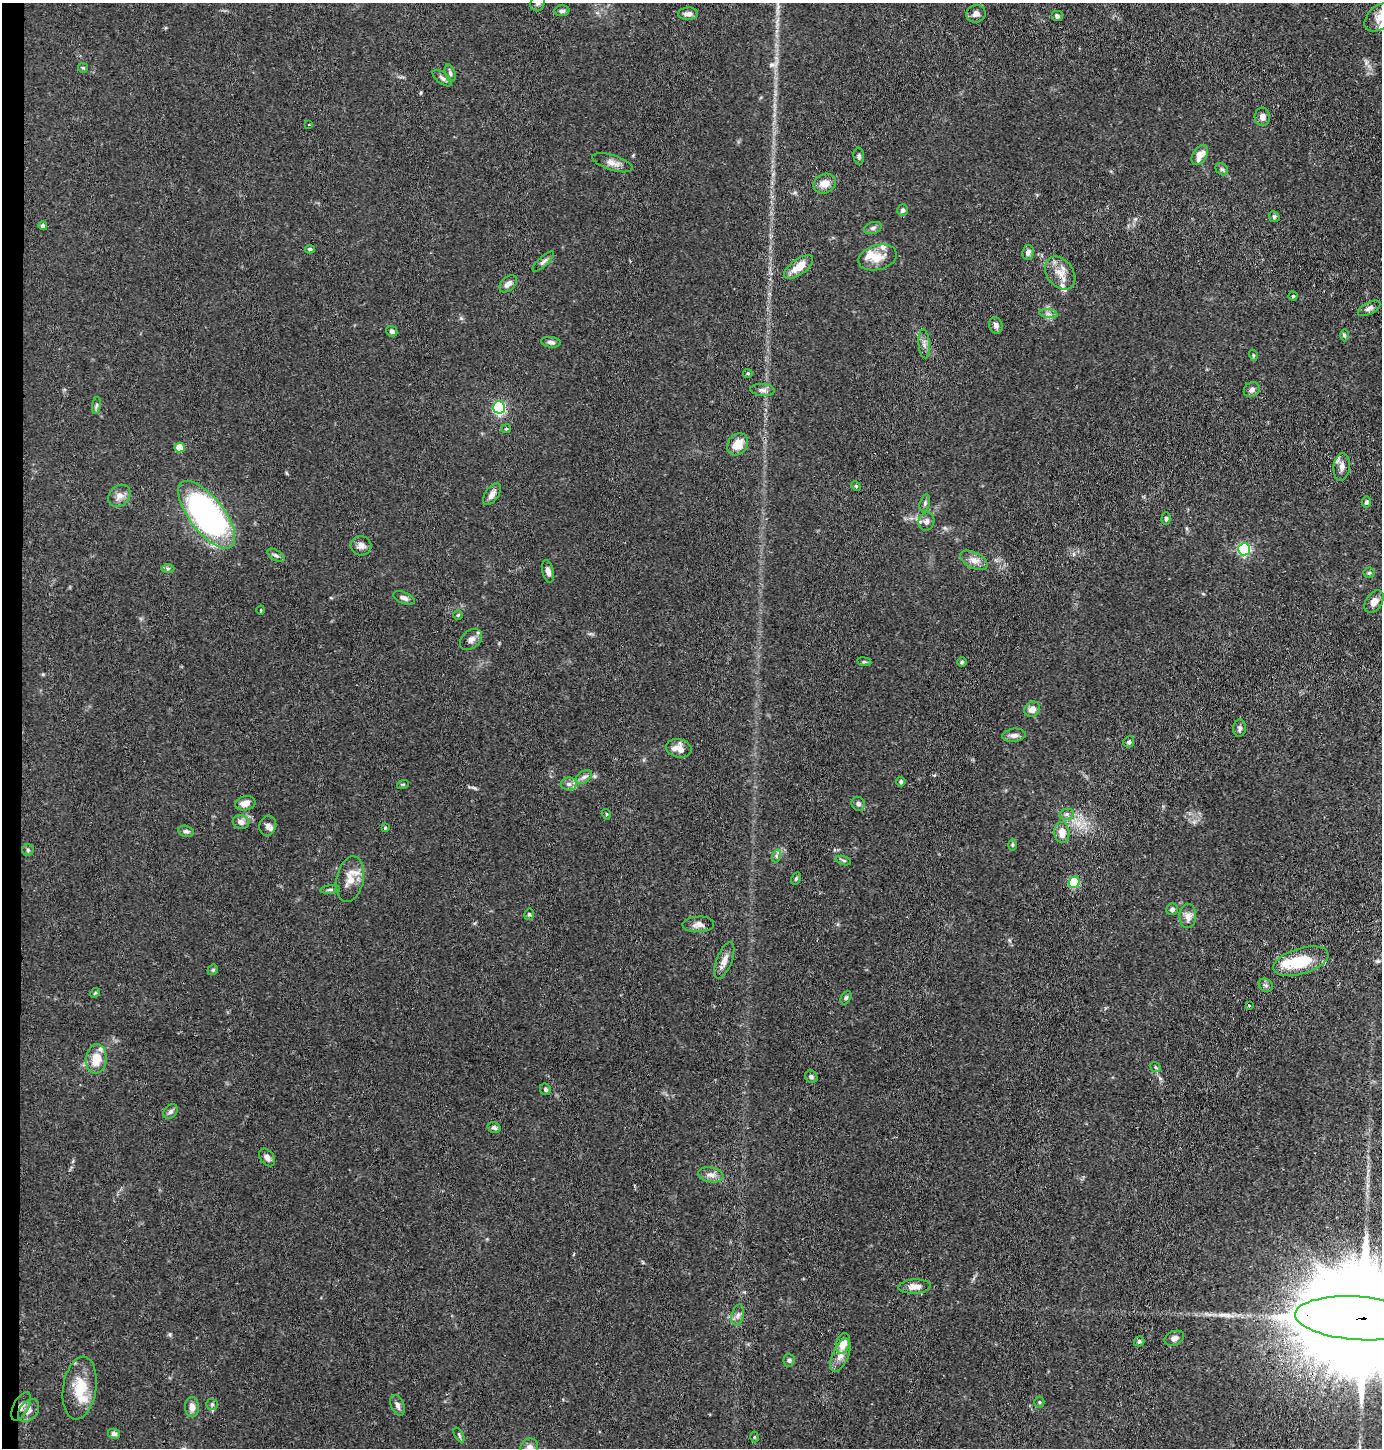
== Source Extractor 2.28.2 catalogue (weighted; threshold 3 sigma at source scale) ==
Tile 4 of 3 x 3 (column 1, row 2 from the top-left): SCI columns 107-1486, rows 1448-2893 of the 4365 x 4342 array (HDU 1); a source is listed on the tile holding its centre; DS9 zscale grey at full resolution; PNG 1384 x 1450 px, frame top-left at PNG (2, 3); each listed source drawn as its Kron ellipse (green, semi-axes under 4 px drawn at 4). Shown black and unused: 1% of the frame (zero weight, under 3 of 4 exposures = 1% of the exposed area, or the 3 px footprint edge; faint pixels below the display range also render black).
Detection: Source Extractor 2.28.2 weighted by HDU 2 'WHT'; one run over the whole footprint, this tile lists its part. Background 0.0703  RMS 0.0042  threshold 0.0187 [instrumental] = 3 sigma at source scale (4.5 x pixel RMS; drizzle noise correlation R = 1.50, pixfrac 1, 0.05/0.05 arcsec/px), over >= 5 px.
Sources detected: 138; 7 inside a brighter listed object's ellipse — not listed separately; the other 131 listed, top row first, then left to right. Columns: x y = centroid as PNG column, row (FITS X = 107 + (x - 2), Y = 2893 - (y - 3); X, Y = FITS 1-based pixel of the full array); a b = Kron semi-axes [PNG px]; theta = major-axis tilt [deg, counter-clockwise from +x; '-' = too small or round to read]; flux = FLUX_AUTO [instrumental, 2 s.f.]
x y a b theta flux
538 3 8 7 - 1.6
562 11 7 5 4 1.1
688 14 10 6 2 2.1
976 14 10 8 14 1.9
1057 16 6 5 - 1.1
1380 17 17 11 40 4.8
83 68 5 4 - 0.52
450 73 9 5 -75 1.1
442 78 11 5 -38 1.4
1262 117 9 8 - 2
309 125 3 2 - 0.28
1200 155 11 6 57 4.3
859 156 8 5 -83 0.89
612 163 21 7 -18 3
1222 169 7 5 -43 0.9
825 184 11 9 25 4.4
902 210 6 5 - 1
1274 217 6 5 - 0.65
43 226 4 4 - 1.5
873 228 9 5 20 1.2
310 249 5 4 - 0.78
1028 252 7 6 - 1.9
878 258 19 12 16 6.2
543 262 13 5 43 1.4
799 267 17 7 37 5.9
1060 273 18 13 -53 5.7
508 284 10 6 43 2.1
1293 296 4 4 - 0.46
1369 308 12 5 27 1.5
1048 314 9 4 -8 1.2
996 325 8 6 -73 1.7
392 331 6 5 - 1
1344 335 6 4 -89 0.62
551 342 10 5 -6 1.4
924 344 15 5 -85 1.8
1253 355 5 3 - 0.47
748 373 5 4 - 0.51
763 390 12 6 -5 1.7
1252 390 8 7 - 1.5
96 405 9 4 81 0.83
499 407 6 6 - 49
506 429 5 4 - 0.48
737 444 12 9 53 6.2
180 447 5 5 - 12
1342 467 14 8 83 2.7
856 486 6 3 -46 0.45
492 494 12 6 55 2.5
119 496 12 9 42 2.9
1366 502 5 5 - 0.94
925 503 9 5 77 0.89
207 515 41 17 -52 130
1166 519 6 4 90 0.79
926 521 9 8 - 2
361 546 10 9 - 2.3
1244 549 6 6 - 53
276 555 9 5 -31 1.1
974 560 15 8 -26 2.9
168 569 6 4 0 0.72
548 571 11 5 -77 2.1
1369 573 5 5 - 0.62
404 598 11 5 -23 1.5
1374 602 12 8 56 3
261 610 4 3 - 0.31
458 615 4 4 - 0.46
471 639 12 8 42 2.1
864 662 7 3 -7 0.62
962 662 4 4 - 0.61
1032 709 8 7 - 2.7
1240 728 9 6 85 1.1
1014 735 11 6 7 1.8
1129 742 6 5 - 0.94
679 748 13 9 -12 4.4
584 777 9 5 35 1.4
901 782 5 4 - 0.89
403 784 6 4 18 0.44
569 784 8 6 -1 1.5
245 803 10 7 12 2.9
858 804 7 6 - 1.3
606 814 5 3 - 0.45
1067 814 7 5 12 1.1
241 822 8 7 - 2.4
268 826 10 8 73 1.9
385 828 4 3 - 0.45
186 831 8 5 -13 1.2
1062 832 10 7 -86 4.9
1012 845 6 4 90 0.57
28 850 6 5 - 0.77
776 856 6 4 73 0.84
843 860 8 3 -19 0.67
350 879 23 13 78 6.7
796 879 6 4 63 0.67
1074 882 5 5 - 29
330 890 10 4 5 0.78
1172 909 6 5 - 1.1
529 914 6 4 76 0.68
1188 916 12 8 88 2.7
698 924 16 8 3 2.4
724 960 19 7 69 3.1
1301 961 28 13 17 17
213 970 6 4 42 0.62
1266 985 7 6 - 1
95 993 5 4 - 0.46
846 998 7 5 62 0.76
1249 1005 3 3 - 0.4
96 1059 15 10 83 8.6
1155 1067 6 4 -38 0.55
811 1077 6 5 - 1.1
545 1089 6 5 - 0.87
170 1111 8 6 45 1.2
494 1128 7 5 -18 1.1
267 1157 10 7 -52 1.8
711 1175 13 7 -10 2.3
914 1286 16 7 3 3.2
738 1315 11 6 76 1.6
1358 1318 63 21 -4 25000
1174 1338 10 7 23 2
1139 1341 5 5 - 0.78
843 1343 10 7 73 4.7
840 1355 18 8 67 3.4
789 1360 6 5 - 0.84
80 1388 32 16 81 12
1039 1402 5 5 - 0.54
212 1404 6 5 - 0.69
398 1405 11 6 -68 1.7
21 1406 15 7 62 3.2
192 1407 10 7 -86 2.9
29 1410 13 9 51 2.8
114 1434 6 5 - 1.2
459 1435 8 3 -59 0.6
754 1437 5 3 - 0.43
529 1447 9 8 - 2
Overlapping masked pixels (flux is a lower limit): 2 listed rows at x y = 1358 1318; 21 1406
Isophote crosses this tile's border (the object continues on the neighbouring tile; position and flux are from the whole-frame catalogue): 4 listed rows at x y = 538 3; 1380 17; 1358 1318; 529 1447